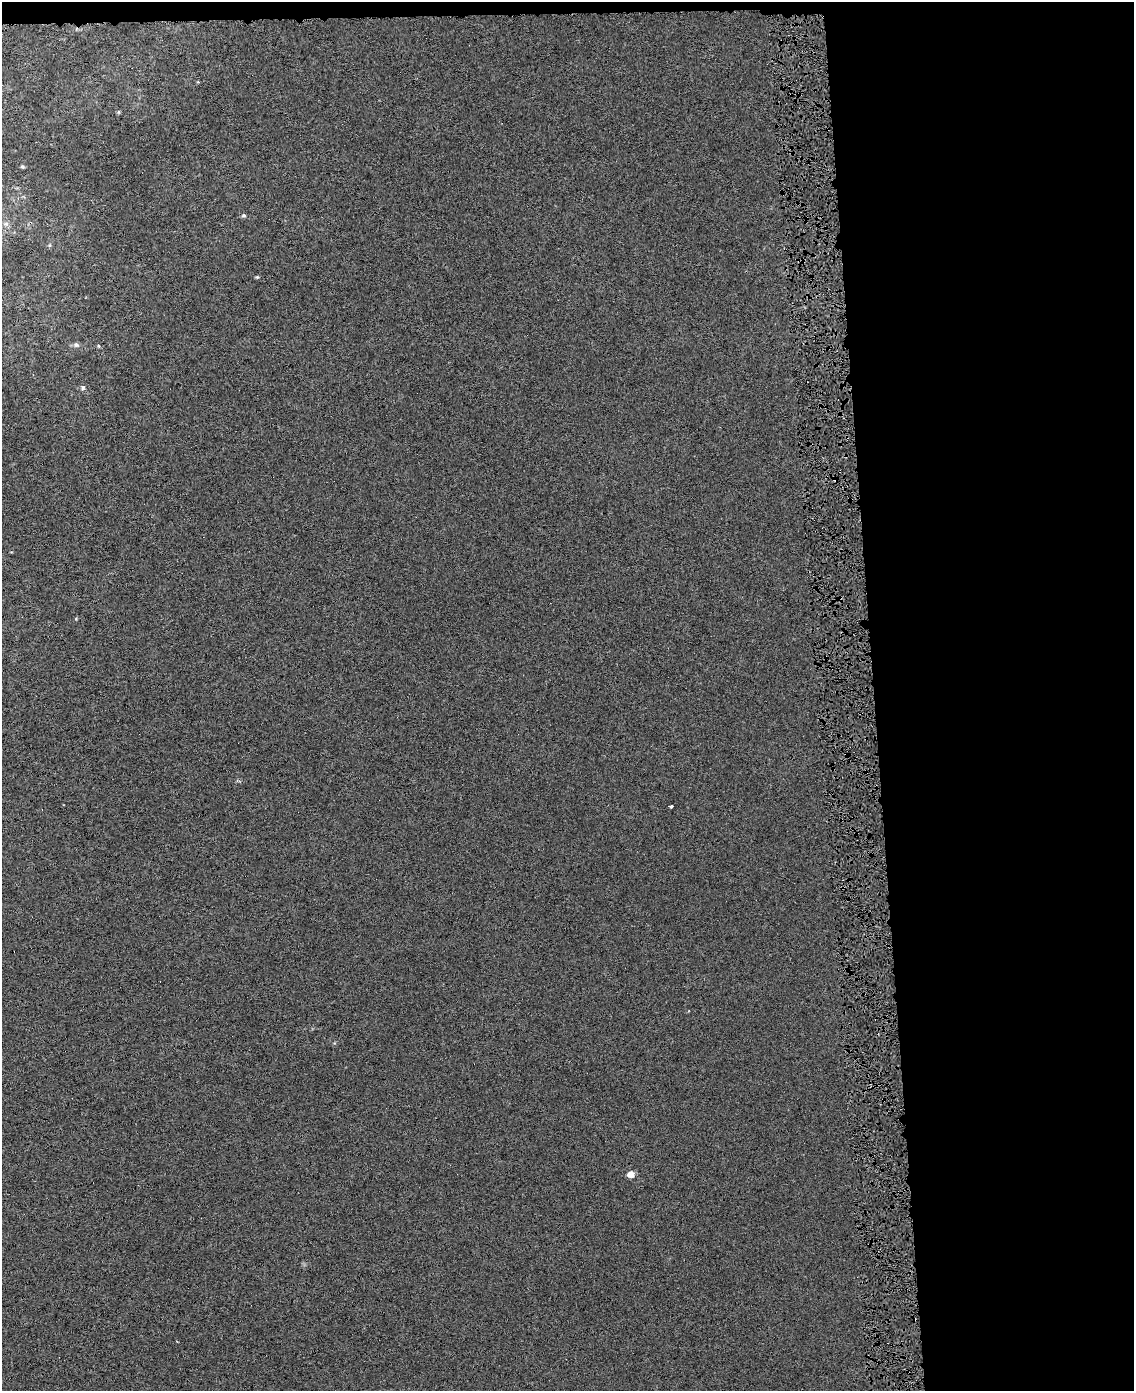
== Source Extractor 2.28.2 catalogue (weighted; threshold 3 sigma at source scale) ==
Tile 4 of 4 x 3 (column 4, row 1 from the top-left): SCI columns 3423-4554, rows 2822-4210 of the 4580 x 4213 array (HDU 1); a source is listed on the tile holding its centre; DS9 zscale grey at full resolution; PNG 1136 x 1393 px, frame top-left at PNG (2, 2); no overlay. Shown black and unused: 24% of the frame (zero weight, under 4 of 8 exposures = <1% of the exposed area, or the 3 px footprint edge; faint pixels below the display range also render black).
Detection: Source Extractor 2.28.2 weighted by HDU 2 'WHT'; one run over the whole footprint, this tile lists its part. Background 6.73e-05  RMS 0.0013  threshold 0.00551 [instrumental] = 3 sigma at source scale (4.09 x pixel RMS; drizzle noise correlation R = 1.36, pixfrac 0.8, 0.0396/0.0396 arcsec/px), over >= 5 px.
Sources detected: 11; all 11 listed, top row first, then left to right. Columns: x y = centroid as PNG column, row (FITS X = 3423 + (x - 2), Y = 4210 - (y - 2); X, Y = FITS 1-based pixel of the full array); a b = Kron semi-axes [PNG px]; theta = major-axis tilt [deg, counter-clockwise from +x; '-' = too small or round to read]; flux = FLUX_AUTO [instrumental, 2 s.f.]
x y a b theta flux
119 112 6 4 -90 0.12
22 167 5 4 - 0.16
244 215 6 5 - 0.2
6 224 6 6 - 0.28
257 277 5 4 - 0.13
76 345 7 6 - 0.27
98 346 5 3 - 0.1
83 388 7 5 89 0.22
835 479 4 3 - 0.31
671 806 3 3 - 1.1
631 1174 5 5 - 1.2
Overlapping masked pixels (flux is a lower limit): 1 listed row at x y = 835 479